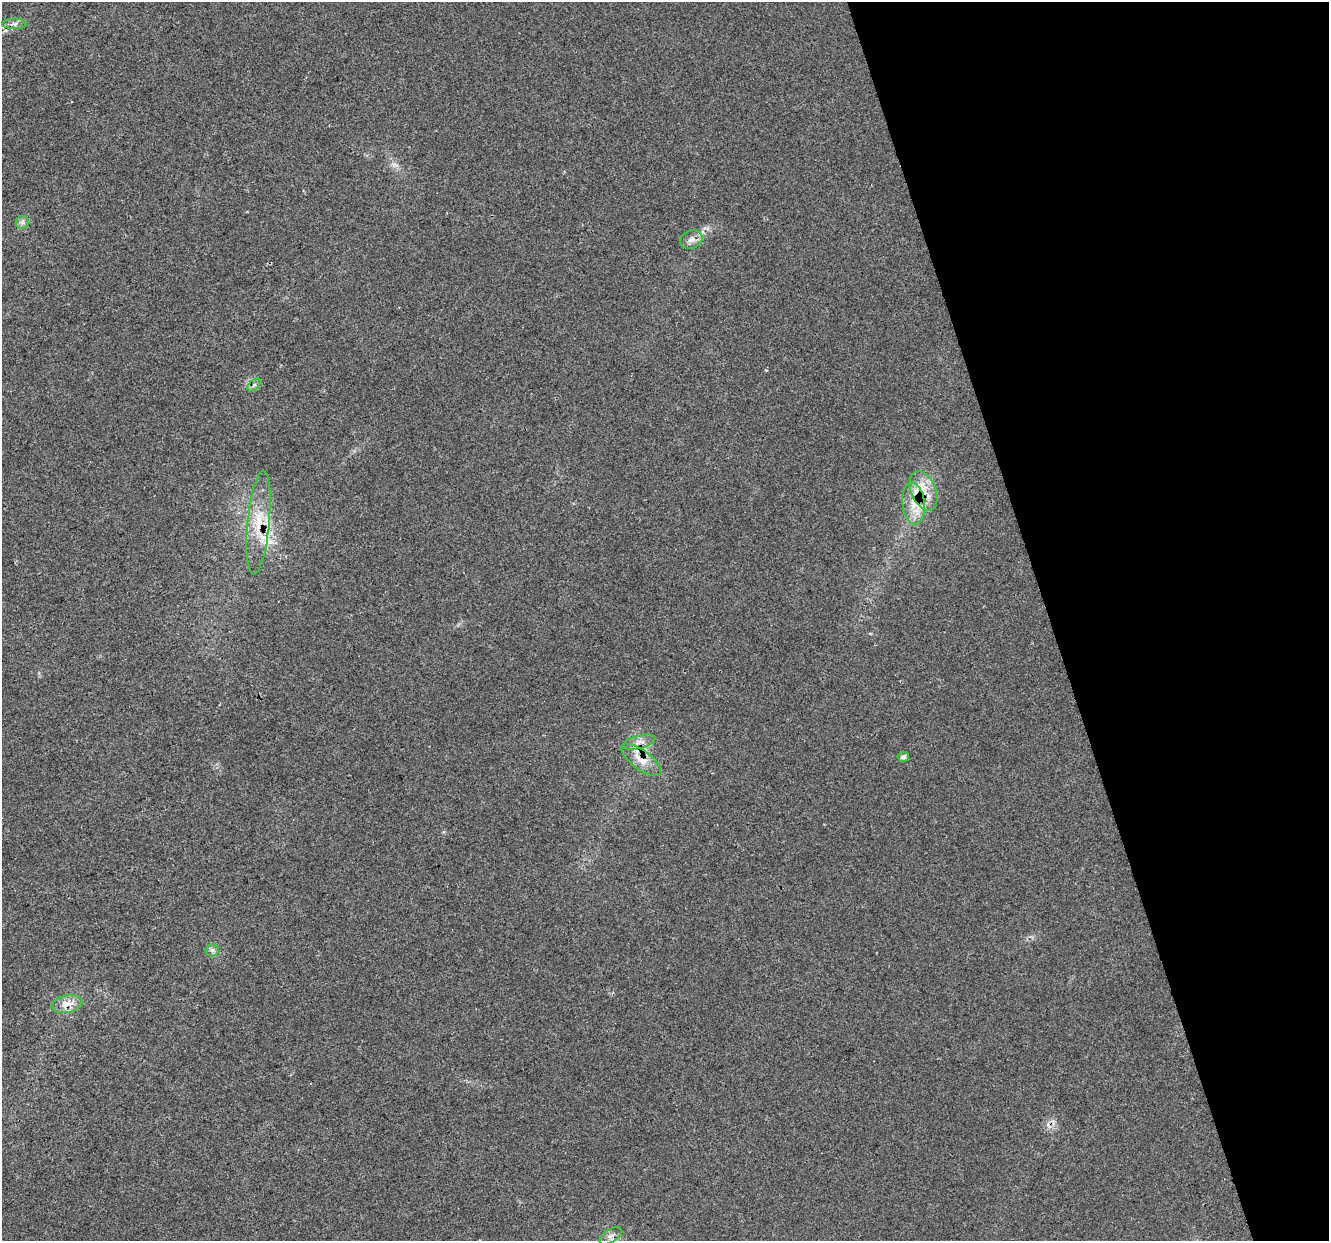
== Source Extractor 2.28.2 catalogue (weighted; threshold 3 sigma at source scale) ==
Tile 12 of 4 x 4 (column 4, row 3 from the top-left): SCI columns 3982-5308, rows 1350-2588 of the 5308 x 5124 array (HDU 1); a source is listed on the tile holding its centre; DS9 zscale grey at full resolution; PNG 1331 x 1243 px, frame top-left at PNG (2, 2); each listed source drawn as its Kron ellipse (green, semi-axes under 4 px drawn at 4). Shown black and unused: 21% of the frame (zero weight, under 2 of 3 exposures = <1% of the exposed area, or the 3 px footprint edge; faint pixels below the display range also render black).
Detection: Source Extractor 2.28.2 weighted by HDU 2 'WHT'; one run over the whole footprint, this tile lists its part. Background 0.0307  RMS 0.0063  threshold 0.0284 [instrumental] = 3 sigma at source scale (4.5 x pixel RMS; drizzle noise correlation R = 1.50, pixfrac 1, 0.0396/0.0396 arcsec/px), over >= 5 px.
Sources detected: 16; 2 cosmic-ray / hot-pixel residue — neither listed nor drawn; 1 inside a brighter listed object's ellipse — not listed separately; the other 13 listed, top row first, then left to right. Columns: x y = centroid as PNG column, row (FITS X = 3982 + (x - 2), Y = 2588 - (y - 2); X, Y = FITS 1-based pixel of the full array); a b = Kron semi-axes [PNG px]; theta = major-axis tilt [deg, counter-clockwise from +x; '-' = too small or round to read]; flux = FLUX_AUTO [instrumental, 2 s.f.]
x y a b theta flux
14 24 12 5 -1 2.5
22 222 7 6 - 1.7
691 240 11 9 23 3.8
254 385 8 4 45 1.6
924 491 21 12 -67 13
913 503 21 11 -84 12
258 523 52 11 84 21
639 742 17 6 15 4.2
903 757 6 5 - 2.4
641 760 23 9 -37 9.1
212 950 6 6 - 1.8
67 1004 15 8 12 7.8
611 1236 13 6 31 3.4
Overlapping masked pixels (flux is a lower limit): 5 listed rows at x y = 924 491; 913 503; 258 523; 641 760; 67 1004